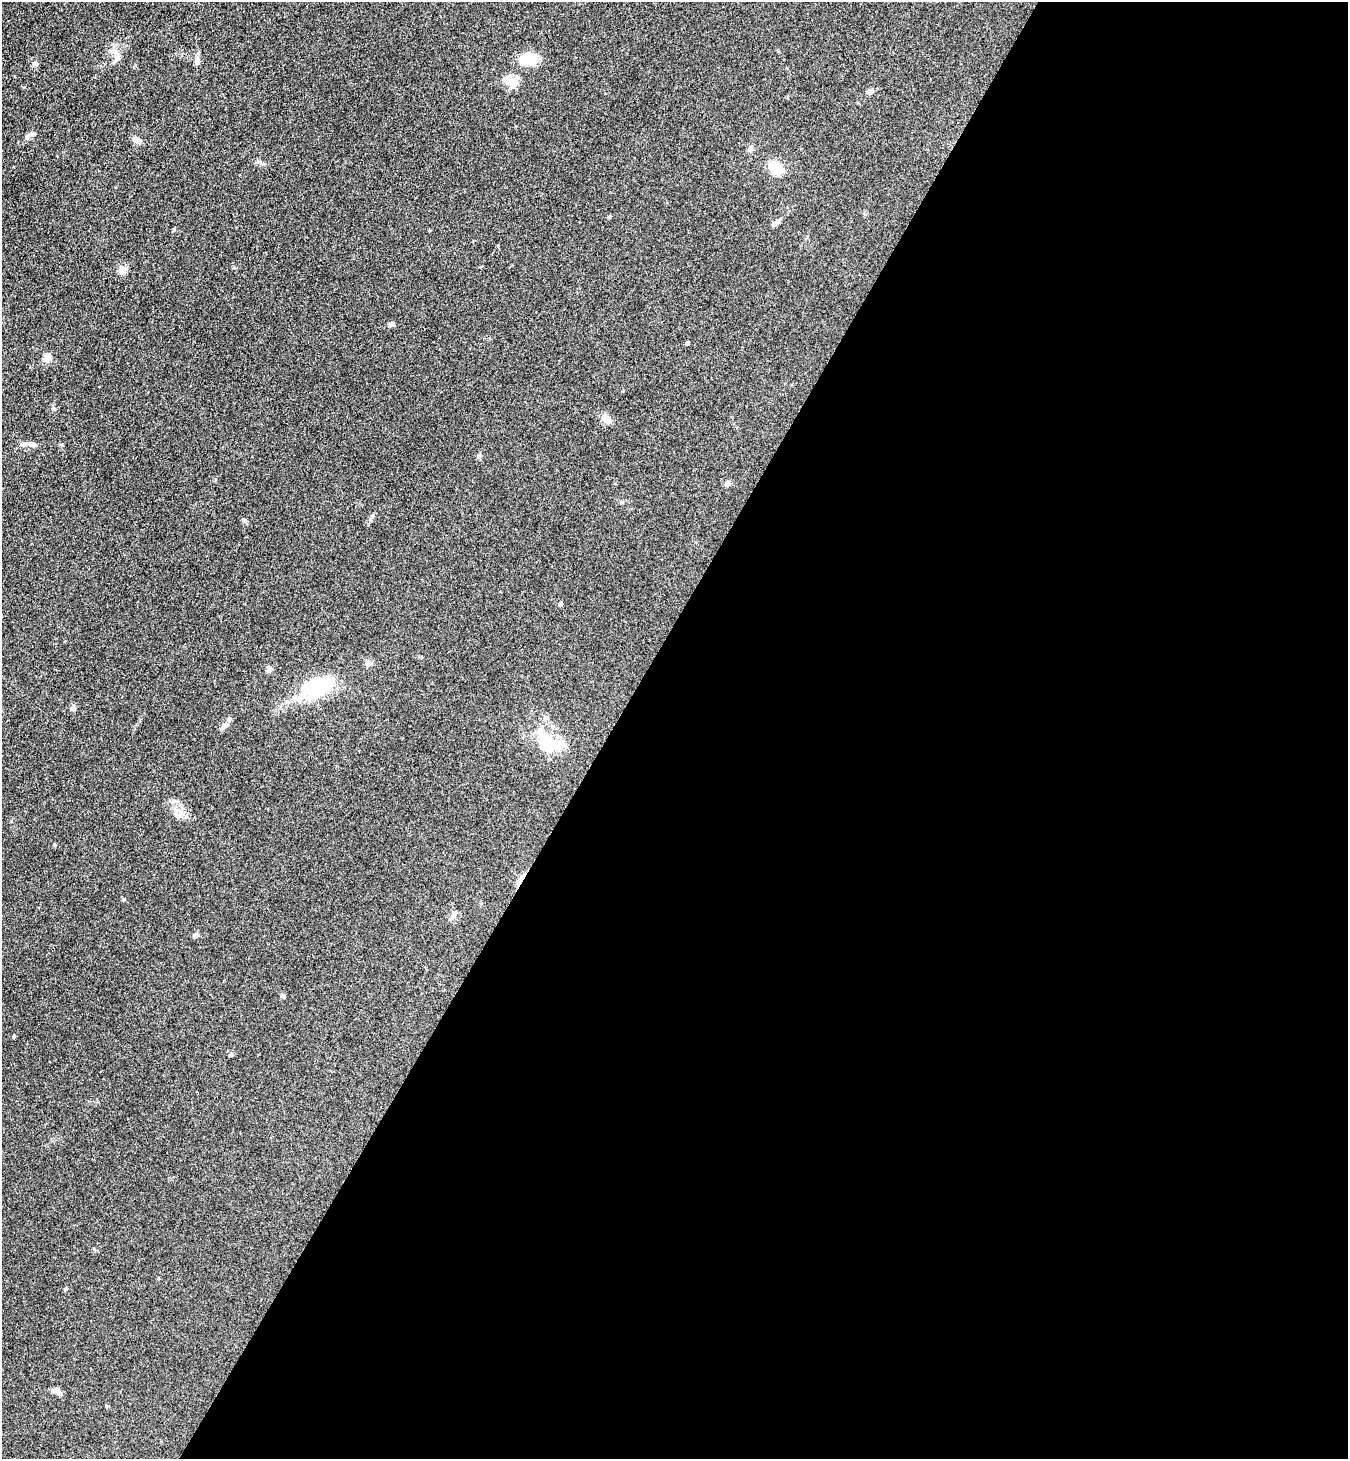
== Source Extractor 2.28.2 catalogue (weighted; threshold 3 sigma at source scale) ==
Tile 12 of 4 x 4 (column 4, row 3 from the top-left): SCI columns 4239-5584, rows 1493-2949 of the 5924 x 5902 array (HDU 1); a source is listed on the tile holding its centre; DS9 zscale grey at full resolution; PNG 1350 x 1461 px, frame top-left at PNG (2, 2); no overlay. Shown black and unused: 55% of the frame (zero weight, under 3 of 4 exposures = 5% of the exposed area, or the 3 px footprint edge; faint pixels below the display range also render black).
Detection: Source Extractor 2.28.2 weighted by HDU 2 'WHT'; one run over the whole footprint, this tile lists its part. Background 0.18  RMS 0.0084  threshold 0.038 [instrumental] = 3 sigma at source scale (4.5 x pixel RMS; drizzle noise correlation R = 1.50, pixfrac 1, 0.05/0.05 arcsec/px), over >= 5 px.
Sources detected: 41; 2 inside a brighter object's white glare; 1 cosmic-ray / hot-pixel residue — not listed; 1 inside a brighter listed object's ellipse — not listed separately; the other 37 listed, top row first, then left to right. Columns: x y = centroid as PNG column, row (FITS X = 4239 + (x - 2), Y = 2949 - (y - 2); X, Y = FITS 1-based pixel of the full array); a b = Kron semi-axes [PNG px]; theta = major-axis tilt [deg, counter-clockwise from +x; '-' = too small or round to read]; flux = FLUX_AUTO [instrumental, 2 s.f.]
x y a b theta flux
115 52 15 7 -57 5.9
529 59 16 12 4 23
197 61 10 7 -88 4.1
35 64 8 7 - 2.2
513 82 17 15 -61 8.8
870 91 7 5 40 3.6
30 135 14 6 25 3.4
137 140 9 7 -36 4.7
776 168 16 12 -38 16
609 217 5 4 - 1
775 223 12 5 44 3.8
122 270 11 9 74 4.8
392 324 7 6 - 2.3
687 342 5 4 - 1.3
47 357 5 5 - 23
606 419 11 8 -37 7.6
24 444 7 6 - 2.4
33 444 9 6 -19 2.5
480 456 6 6 - 2
727 483 7 6 - 3.1
372 516 7 4 72 1.3
244 521 8 5 -51 1.5
560 604 5 4 - 2.7
269 669 8 6 51 3.2
319 686 29 13 26 89
73 708 8 7 - 2.4
225 726 12 8 43 4
545 740 32 16 -59 27
177 815 9 6 -62 3.1
55 845 5 3 - 0.79
453 914 9 7 46 3
195 935 7 6 - 1.7
283 996 7 4 -38 1.4
13 1036 5 4 - 1.1
231 1055 5 4 - 0.97
65 1289 5 4 - 1.4
57 1391 10 6 -41 5.7
Unlisted compact peaks at least as high as the median listed source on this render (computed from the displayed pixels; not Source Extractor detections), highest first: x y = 123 899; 53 408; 174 229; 94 1249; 258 162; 11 821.